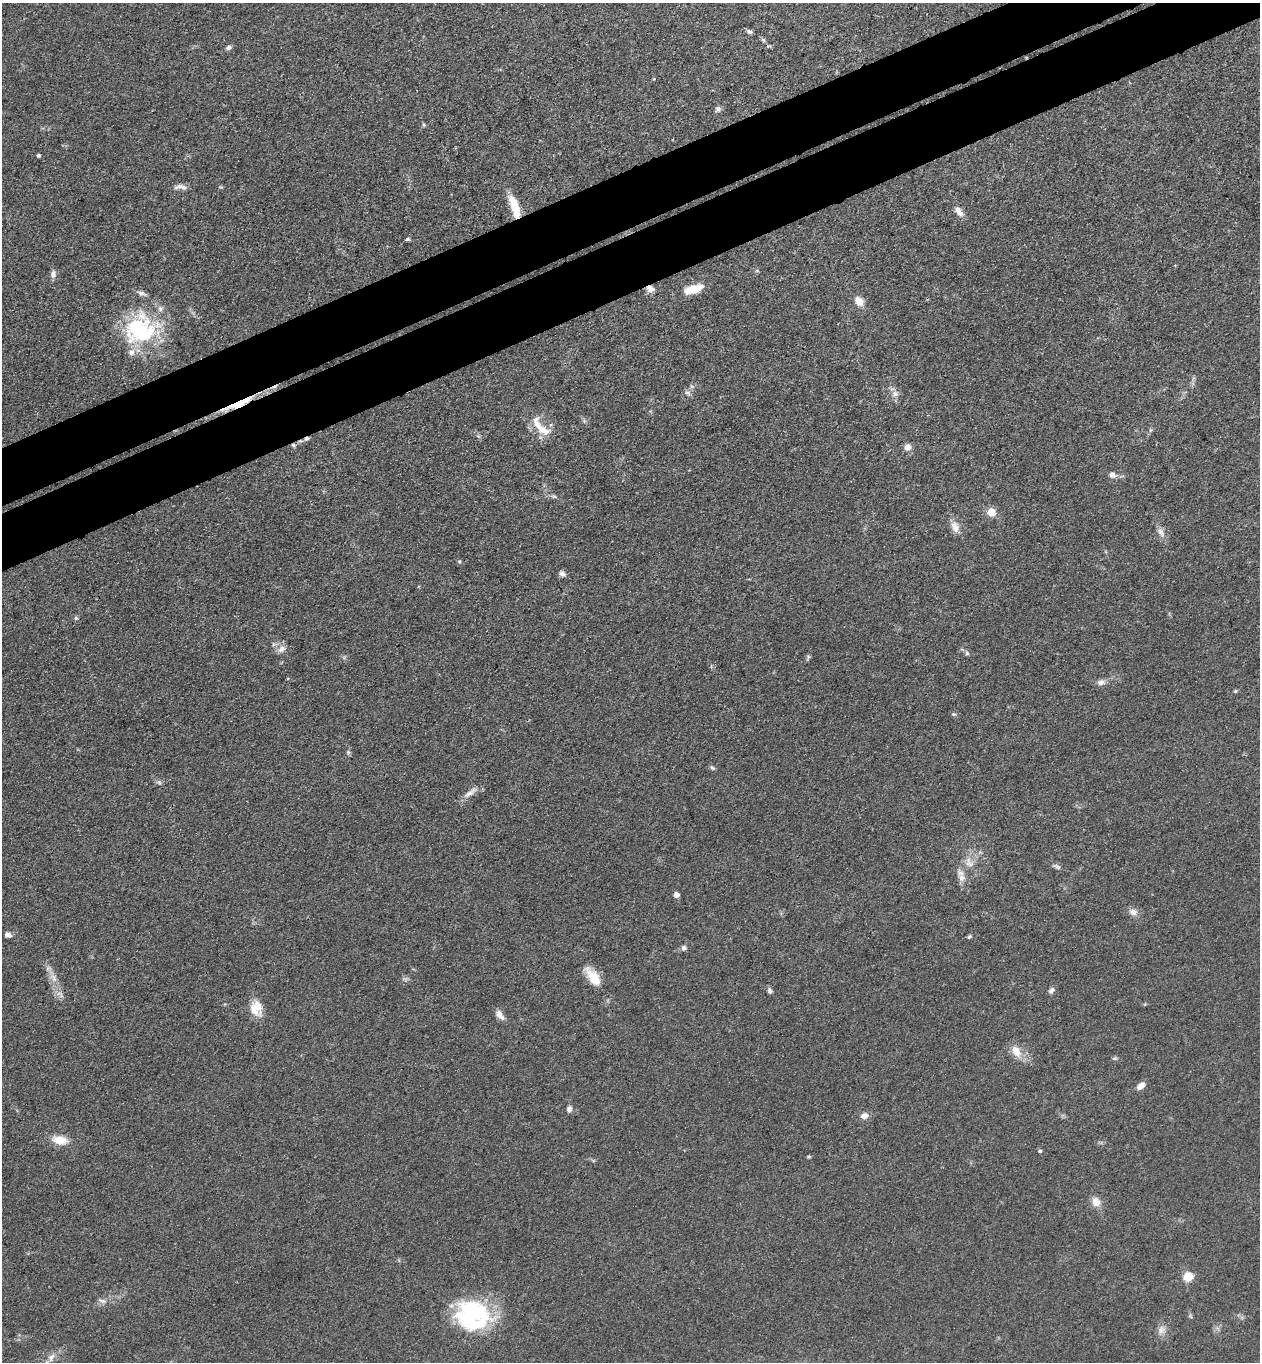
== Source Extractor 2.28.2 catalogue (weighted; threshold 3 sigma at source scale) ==
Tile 10 of 4 x 4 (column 2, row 3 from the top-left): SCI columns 1559-2816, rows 1416-2775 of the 5504 x 5548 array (HDU 1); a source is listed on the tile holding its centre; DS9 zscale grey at full resolution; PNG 1262 x 1364 px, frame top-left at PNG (2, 3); no overlay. Shown black and unused: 8% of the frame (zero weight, under 3 of 4 exposures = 5% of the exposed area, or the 3 px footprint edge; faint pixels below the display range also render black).
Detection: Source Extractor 2.28.2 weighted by HDU 2 'WHT'; one run over the whole footprint, this tile lists its part. Background 0.0936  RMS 0.0064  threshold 0.0286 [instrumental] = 3 sigma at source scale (4.5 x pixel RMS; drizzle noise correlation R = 1.50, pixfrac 1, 0.05/0.05 arcsec/px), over >= 5 px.
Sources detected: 76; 1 inside a brighter object's white glare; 1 cosmic-ray / hot-pixel residue — not listed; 6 inside a brighter listed object's ellipse — not listed separately; the other 68 listed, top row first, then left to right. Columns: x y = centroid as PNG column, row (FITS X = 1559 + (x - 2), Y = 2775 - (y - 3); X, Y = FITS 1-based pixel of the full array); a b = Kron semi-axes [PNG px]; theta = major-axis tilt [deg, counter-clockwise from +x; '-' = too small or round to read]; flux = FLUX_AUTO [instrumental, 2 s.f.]
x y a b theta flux
750 32 7 6 - 1.6
228 47 7 5 49 1.8
718 109 8 7 - 1.8
424 125 6 4 -57 0.86
38 155 4 4 - 0.91
181 187 18 6 -5 3.2
514 203 22 11 -70 11
959 211 16 7 -56 4.4
408 239 6 4 16 1.1
757 271 6 4 -19 0.8
53 274 9 7 86 2.8
650 288 11 8 -21 3.4
695 289 17 10 15 10
859 301 12 9 -52 6
140 329 41 40 - 66
688 393 9 5 -27 1.7
895 394 9 7 -56 2.9
238 404 41 7 21 14
542 430 25 12 -27 11
293 445 5 4 - 1.1
907 447 9 9 - 3.3
1112 475 9 8 - 3.2
554 497 9 4 -11 1.4
991 512 9 9 - 7.6
955 527 17 9 -69 5.6
1161 532 15 7 -62 3.8
459 561 5 3 - 0.79
562 574 9 6 -29 2.2
76 618 6 5 - 1.1
282 649 12 8 36 3.8
967 653 7 4 -67 1.3
808 657 8 5 67 1.2
1101 682 10 8 20 2.9
1235 691 4 4 - 0.84
954 714 5 5 - 0.94
348 752 5 5 - 1
712 768 7 5 -38 1.2
159 782 7 4 -45 1.3
470 793 25 7 38 5
969 863 17 10 -61 6.4
1057 866 11 5 -27 1.8
961 878 12 9 -75 4.6
676 895 5 5 - 3.4
1133 912 11 8 -12 3.8
8 935 7 6 - 2.7
969 937 5 4 - 1.1
684 948 7 6 - 2
593 977 28 12 -54 13
53 978 15 8 -55 5.3
405 979 7 4 -18 1.3
1051 990 8 6 46 2
770 991 6 5 - 1.9
256 1008 18 13 -78 12
500 1015 14 7 -53 4.2
1016 1051 17 10 -58 8.4
1114 1058 7 5 19 1.1
1141 1086 9 6 44 4.8
569 1109 7 6 - 2.3
864 1116 9 7 10 3.8
60 1140 16 9 -9 12
1039 1151 5 4 - 1
809 1157 6 4 -1 0.74
1096 1202 11 9 -64 6.2
1188 1277 5 5 - 40
102 1301 14 5 -18 2.6
474 1317 44 31 6 70
1161 1330 12 10 79 4.2
51 1357 13 8 61 3.8
Overlapping masked pixels (flux is a lower limit): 3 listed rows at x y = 650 288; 238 404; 293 445